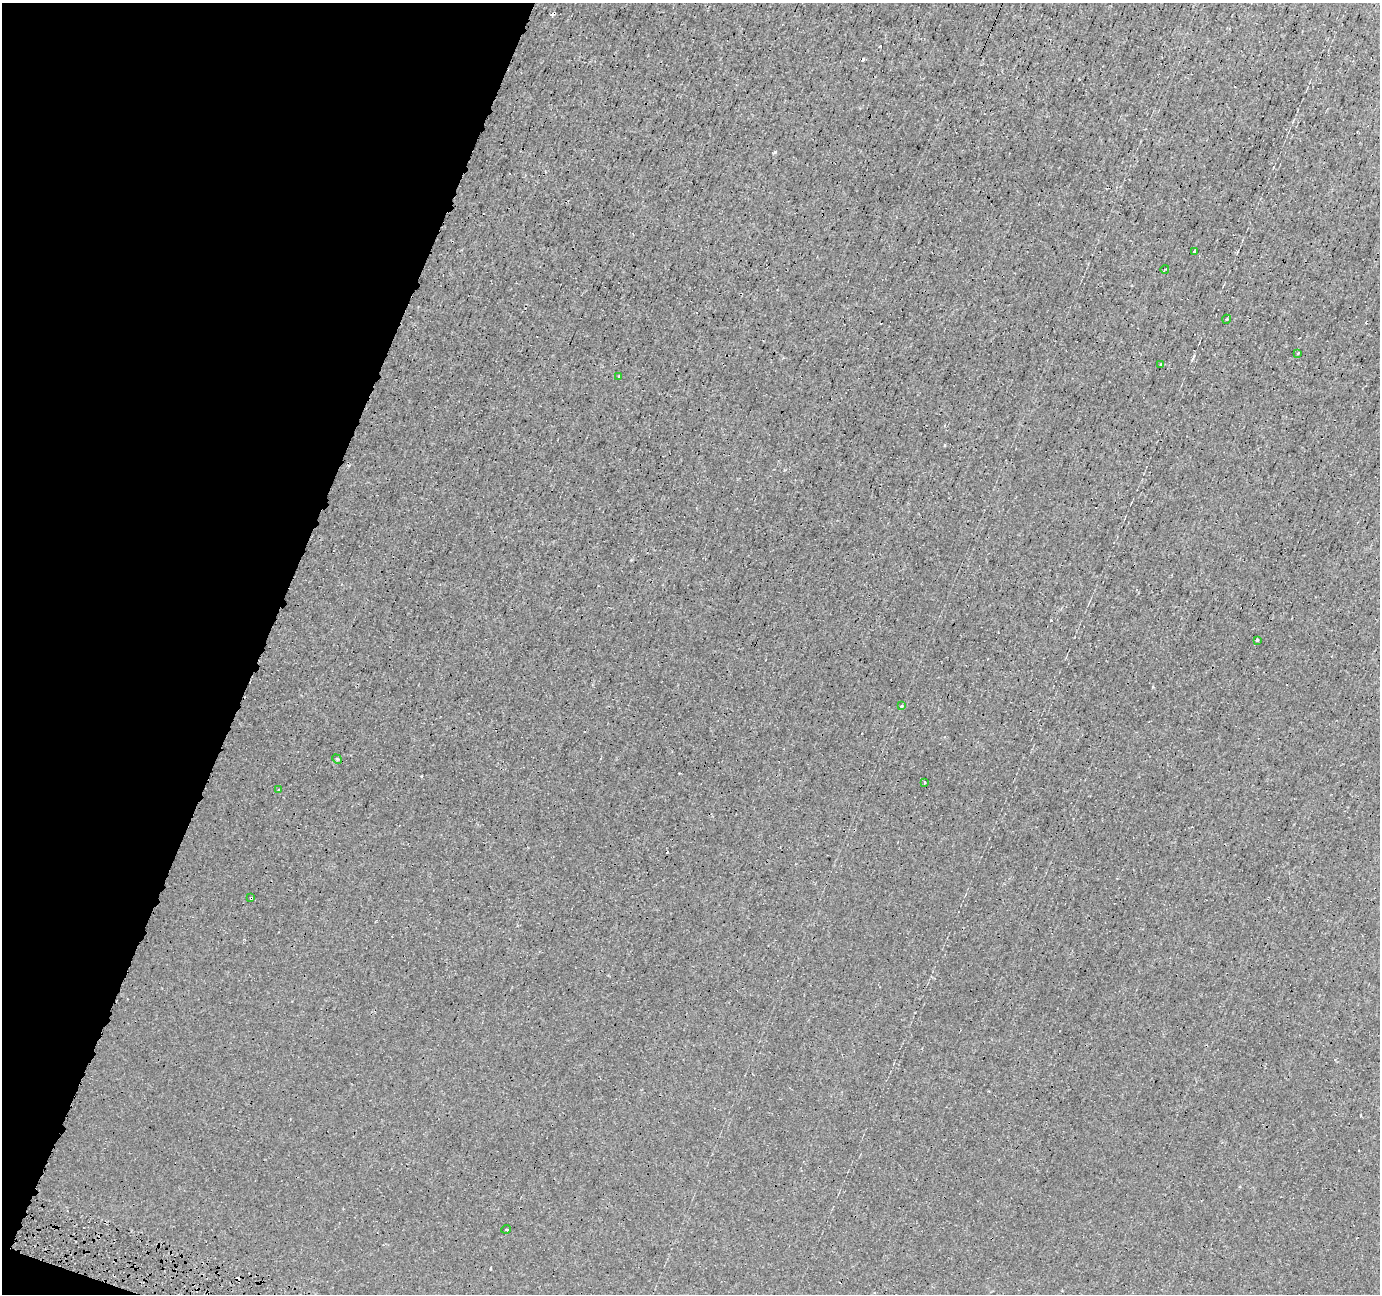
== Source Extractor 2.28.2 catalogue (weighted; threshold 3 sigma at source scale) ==
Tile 9 of 4 x 4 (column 1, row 3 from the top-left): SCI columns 6-1383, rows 1567-2858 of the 5539 x 5708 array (HDU 1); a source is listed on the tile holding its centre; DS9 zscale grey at full resolution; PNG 1382 x 1296 px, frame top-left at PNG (2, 3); each listed source drawn as its Kron ellipse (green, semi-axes under 4 px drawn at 4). Shown black and unused: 19% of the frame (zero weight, under 3 of 5 exposures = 3% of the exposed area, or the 3 px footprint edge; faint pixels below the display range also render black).
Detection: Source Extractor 2.28.2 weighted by HDU 2 'WHT'; one run over the whole footprint, this tile lists its part. Background 9.24e-04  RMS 0.0011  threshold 0.00484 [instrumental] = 3 sigma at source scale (4.5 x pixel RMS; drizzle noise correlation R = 1.50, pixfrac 1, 0.0396/0.0396 arcsec/px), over >= 5 px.
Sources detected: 18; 5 cosmic-ray / hot-pixel residue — neither listed nor drawn; the other 13 listed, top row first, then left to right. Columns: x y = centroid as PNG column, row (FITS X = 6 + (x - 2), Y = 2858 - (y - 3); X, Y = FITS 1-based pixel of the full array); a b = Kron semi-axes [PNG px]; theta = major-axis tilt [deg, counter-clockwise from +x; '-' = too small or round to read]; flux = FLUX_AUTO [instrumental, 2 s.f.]
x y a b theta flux
1194 251 3 3 - 0.25
1165 269 4 3 - 0.1
1227 319 4 3 - 0.095
1298 353 3 3 - 0.13
1161 365 3 3 - 0.11
619 376 3 2 - 0.075
1257 640 3 3 - 0.18
902 706 4 3 - 0.13
337 759 5 4 - 0.11
924 782 3 2 - 0.14
278 790 3 2 - 0.076
251 898 3 3 - 0.22
506 1229 5 3 - 0.12
Overlapping masked pixels (flux is a lower limit): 1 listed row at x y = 251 898
Unlisted compact peaks at least as high as the median listed source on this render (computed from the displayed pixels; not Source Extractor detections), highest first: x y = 775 152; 1051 620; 421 776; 880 46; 1153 687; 945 445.